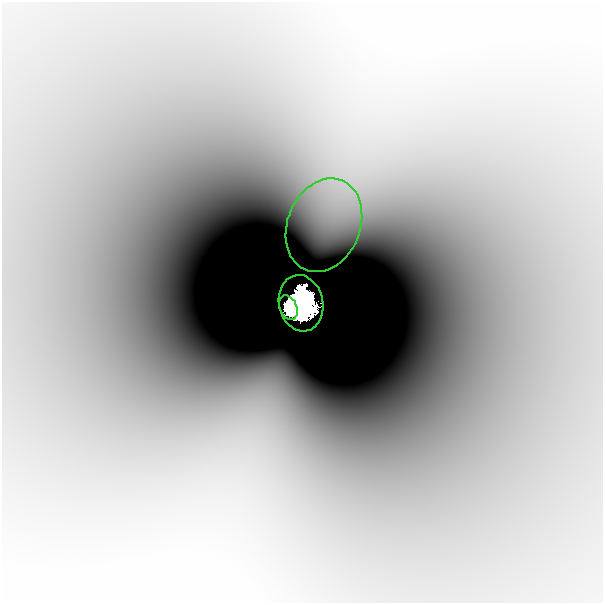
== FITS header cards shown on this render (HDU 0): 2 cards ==
NAXIS1  =                  601
NAXIS2  =                  601

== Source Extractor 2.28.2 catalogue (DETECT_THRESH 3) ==
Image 601 x 601 px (HDU 0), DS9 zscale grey, 1 PNG px = 1 image px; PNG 605 x 605 px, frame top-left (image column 1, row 601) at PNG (2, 2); each listed source drawn as its Kron ellipse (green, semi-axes under 4 px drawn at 4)
Background -3.00e-08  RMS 4.0e-09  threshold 1.20e-08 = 3 sigma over >= 5 px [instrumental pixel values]
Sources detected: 3; all 3 listed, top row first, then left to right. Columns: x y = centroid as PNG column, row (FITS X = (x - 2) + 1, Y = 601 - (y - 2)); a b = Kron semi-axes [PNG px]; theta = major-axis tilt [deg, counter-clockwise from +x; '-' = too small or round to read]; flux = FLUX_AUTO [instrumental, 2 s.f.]
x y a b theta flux
324 225 48 36 68 1.4e-05
301 303 28 22 -78 2.4e+01
288 308 13 8 -68 4.6e+00